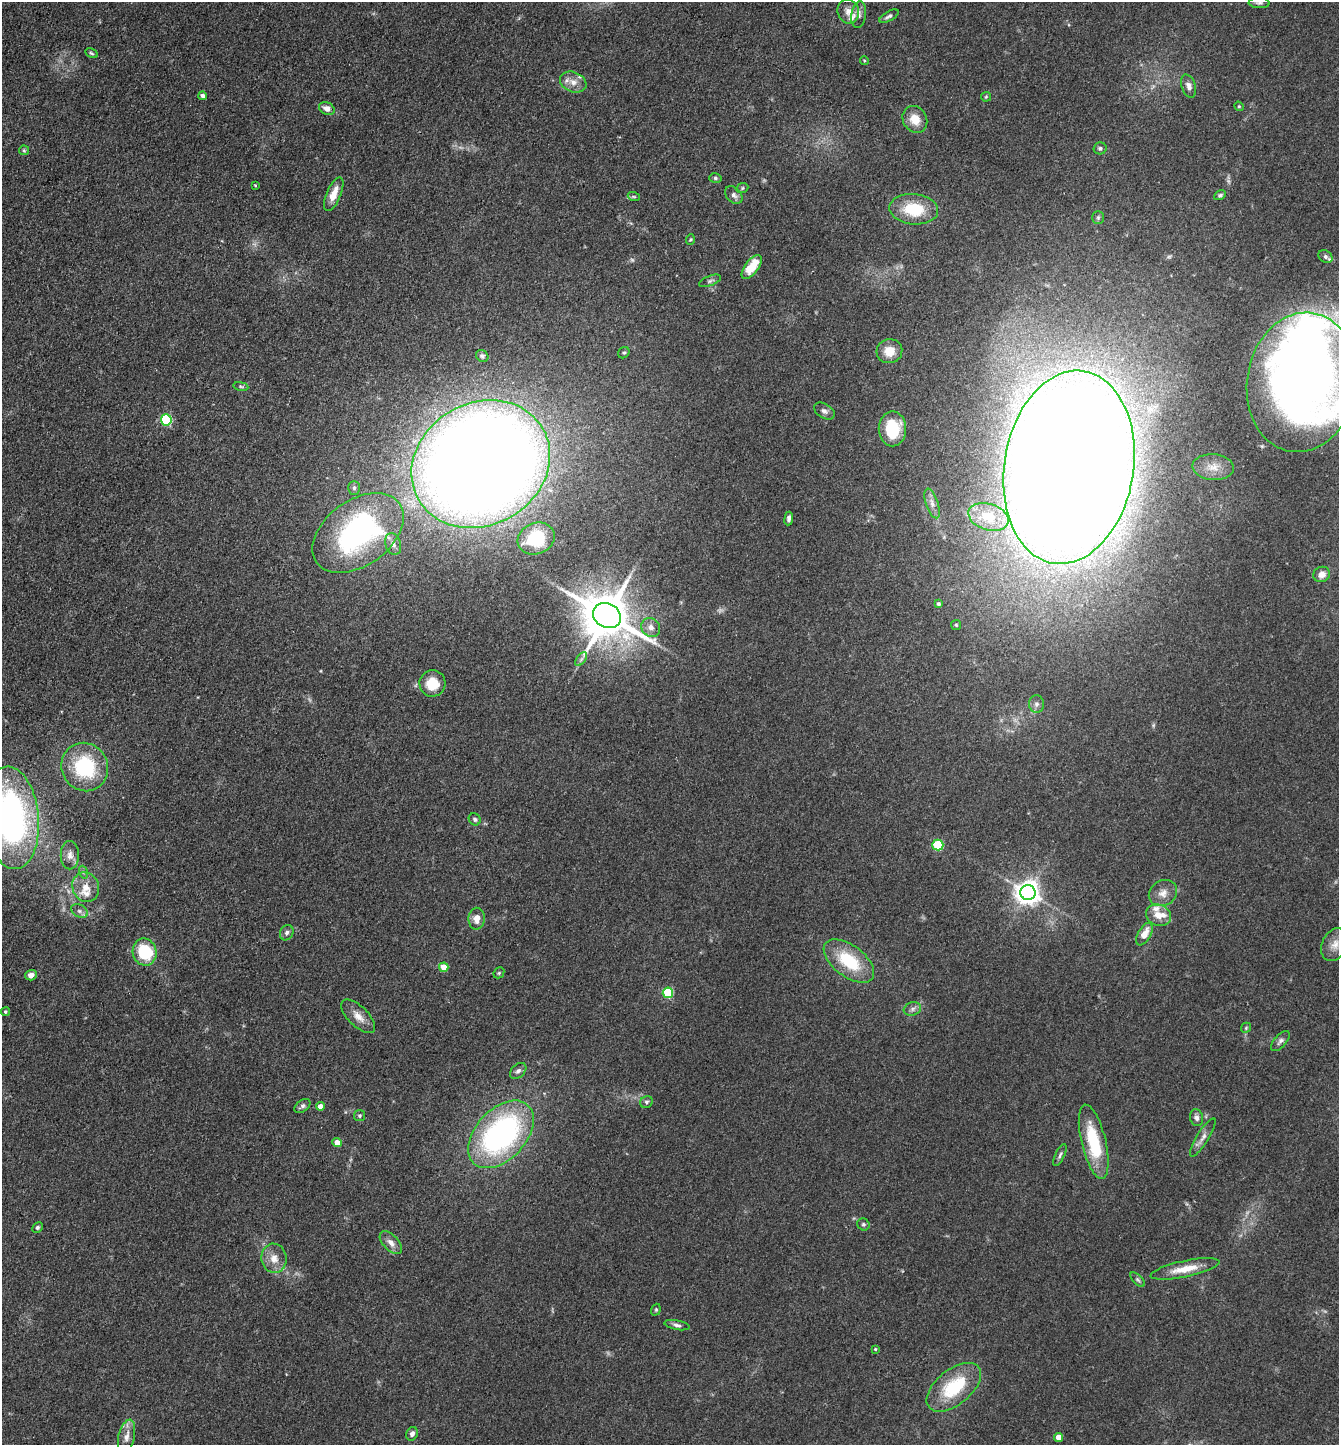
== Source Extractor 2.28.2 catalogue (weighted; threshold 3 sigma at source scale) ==
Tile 11 of 4 x 4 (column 3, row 3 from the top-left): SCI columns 2962-4298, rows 1445-2887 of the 5783 x 5774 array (HDU 1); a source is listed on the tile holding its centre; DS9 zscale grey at full resolution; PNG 1341 x 1447 px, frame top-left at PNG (2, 2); each listed source drawn as its Kron ellipse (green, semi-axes under 4 px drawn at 4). Shown black and unused: <1% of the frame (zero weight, under 3 of 4 exposures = <1% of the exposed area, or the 3 px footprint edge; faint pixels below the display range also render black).
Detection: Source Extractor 2.28.2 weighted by HDU 2 'WHT'; one run over the whole footprint, this tile lists its part. Background 0.0821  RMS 0.0064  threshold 0.0288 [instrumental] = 3 sigma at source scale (4.5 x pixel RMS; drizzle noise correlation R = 1.50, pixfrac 1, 0.05/0.05 arcsec/px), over >= 5 px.
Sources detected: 112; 2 too faint to see at this stretch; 1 inside a brighter object's white glare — neither listed nor drawn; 5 inside a brighter listed object's ellipse — not listed separately; the other 104 listed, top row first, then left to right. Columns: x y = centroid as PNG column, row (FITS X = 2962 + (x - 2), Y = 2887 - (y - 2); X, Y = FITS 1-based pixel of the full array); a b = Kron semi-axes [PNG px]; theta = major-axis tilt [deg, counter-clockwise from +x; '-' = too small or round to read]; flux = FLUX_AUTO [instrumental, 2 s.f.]
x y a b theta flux
1259 3 10 5 -3 1.7
848 11 12 10 -74 5.4
859 14 13 7 82 3.3
889 16 11 5 29 1.8
91 53 7 3 -27 0.96
864 61 4 4 - 0.69
573 82 14 10 -22 6.1
1189 86 12 7 -70 3.4
202 96 4 4 - 2.2
986 97 5 4 - 0.81
1239 106 5 4 - 0.79
327 108 8 6 -24 3.9
915 119 14 12 -60 9.4
1100 148 6 6 - 1.4
24 150 5 5 - 0.82
715 178 6 5 - 1.3
255 185 3 2 - 0.68
742 188 6 4 24 1
334 194 18 7 67 9.2
734 195 10 7 -45 2.7
1220 195 6 4 28 1.3
634 197 6 4 -19 0.94
914 209 24 15 -5 26
1098 218 6 5 - 1.3
690 239 5 3 - 0.79
1325 257 7 5 -35 1.8
752 267 14 6 53 15
710 281 11 5 21 1.8
889 351 13 12 - 9.3
624 353 6 5 - 1.1
482 356 6 5 - 1.6
1302 382 70 55 80 510
241 386 7 4 -9 1
824 411 11 7 -31 2.5
166 420 5 5 - 61
892 429 17 13 89 31
481 464 72 61 30 1700
1069 467 97 64 81 3100
1213 467 21 13 -4 9.1
354 488 7 5 90 1.2
932 503 15 6 -71 3.5
988 517 21 13 -18 15
789 518 7 4 84 2
358 533 51 32 36 140
536 539 19 15 22 33
393 544 11 7 -71 3.6
1322 574 8 7 - 4.6
938 604 4 3 - 1.3
607 616 14 12 -29 3200
956 625 5 5 - 0.95
651 627 10 9 - 4.5
581 659 8 4 53 1.7
432 683 13 13 - 14
1037 704 9 7 87 2.3
85 767 25 23 -58 48
11 818 51 27 -84 220
475 819 6 5 - 1.6
938 845 5 5 - 39
70 855 14 9 -90 4.8
83 872 6 4 -72 1.2
86 887 15 13 -65 9.2
1028 893 7 7 - 560
1163 893 15 12 31 6.3
79 911 9 6 -27 2.4
1159 915 13 10 -22 7
477 919 11 8 88 5.7
287 933 8 6 62 1.9
1144 934 12 6 60 7.8
1335 945 17 12 63 7.1
145 952 13 12 - 34
849 961 29 15 -37 33
444 967 5 4 - 9.5
499 973 6 5 - 0.98
31 975 6 5 - 3.9
668 993 5 5 - 38
912 1009 9 6 17 2.2
5 1012 4 4 - 0.97
358 1016 21 10 -45 7
1246 1028 5 4 - 0.83
1280 1041 12 6 49 2.4
518 1071 9 6 43 2.2
646 1102 6 5 - 1.4
302 1106 9 5 37 1.8
320 1106 4 4 - 5.5
360 1116 5 5 - 1.3
1197 1118 8 6 -76 2.2
501 1134 40 25 47 160
1203 1138 22 6 58 4
1094 1142 38 12 -76 36
337 1143 4 4 - 7.3
1060 1155 12 4 64 1.7
863 1224 6 5 - 1.3
37 1228 6 4 46 1.3
391 1243 14 7 -46 4.4
274 1258 15 12 -82 7.8
1185 1269 35 8 12 13
1138 1280 9 4 -45 1.4
656 1310 6 4 70 0.92
677 1325 13 4 -11 2.1
875 1349 4 3 - 0.73
954 1387 32 17 39 36
412 1434 7 5 64 2.6
126 1437 17 8 77 5.4
1058 1437 4 4 - 7.2
Isophote crosses this tile's border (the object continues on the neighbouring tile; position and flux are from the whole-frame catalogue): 3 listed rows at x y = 1259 3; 1302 382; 11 818